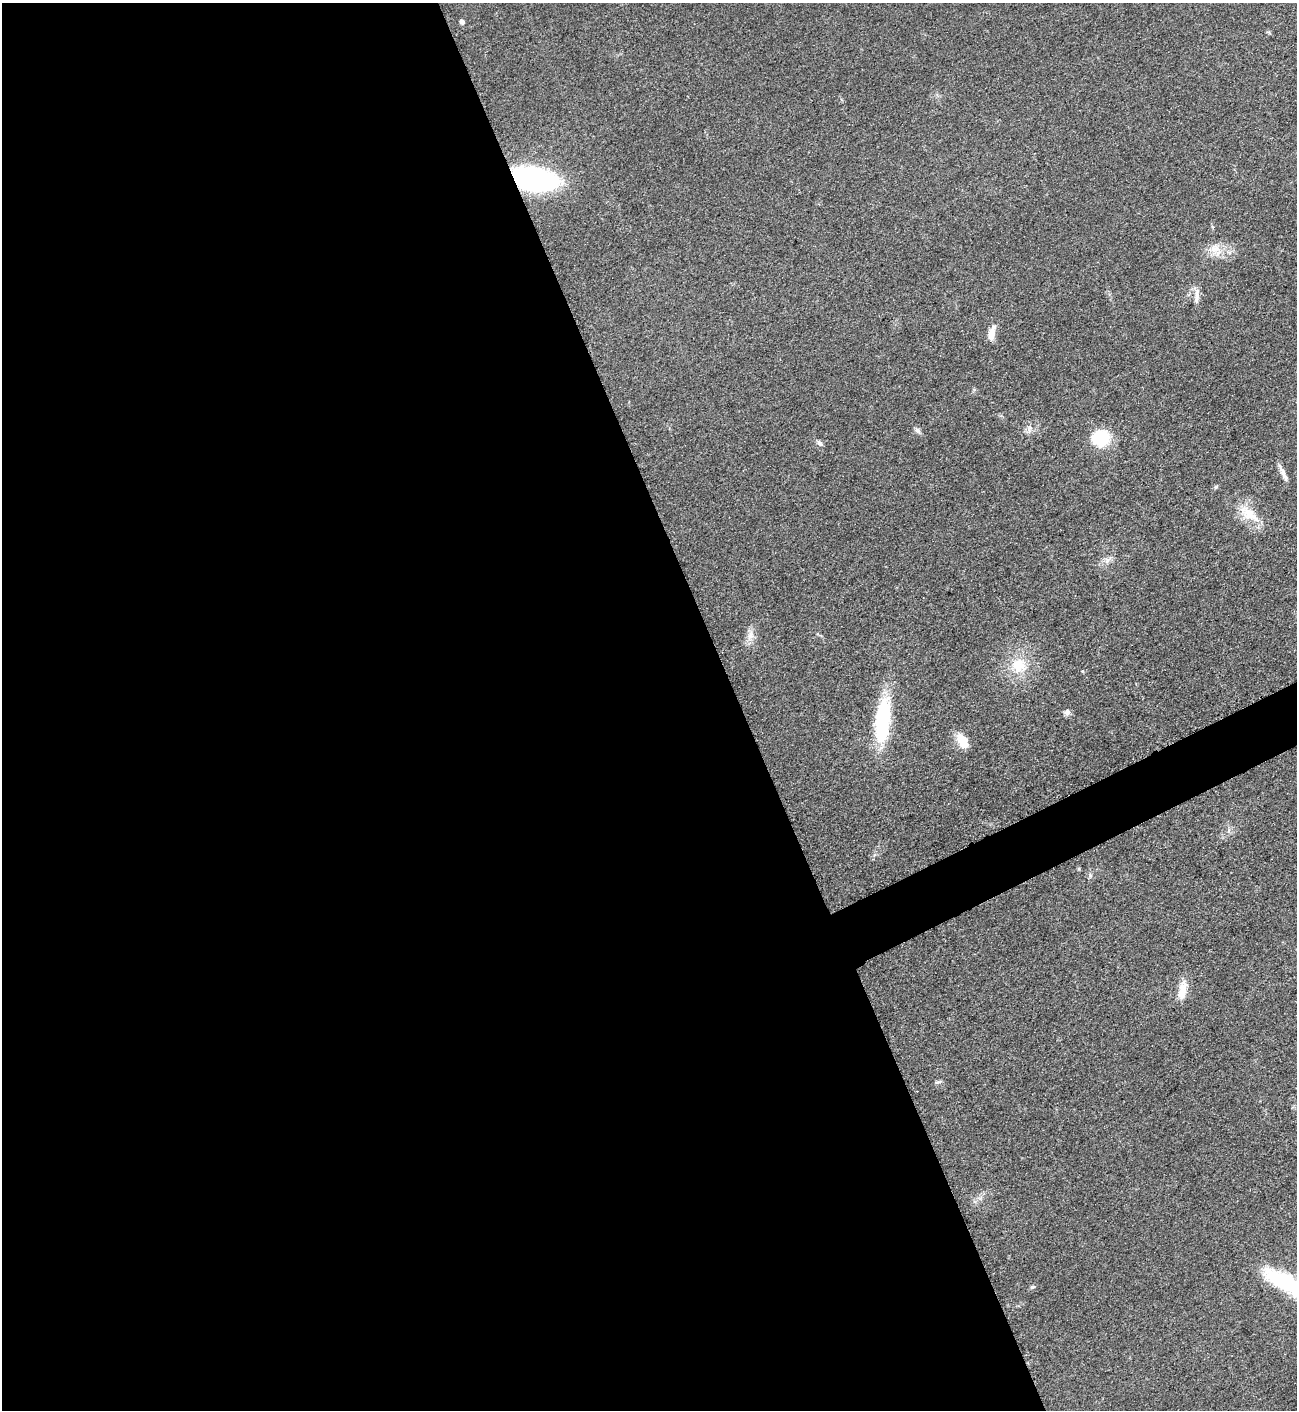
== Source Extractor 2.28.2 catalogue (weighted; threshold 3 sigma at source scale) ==
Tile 9 of 4 x 4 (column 1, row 3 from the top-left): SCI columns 163-1457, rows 1415-2822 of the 5639 x 5648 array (HDU 1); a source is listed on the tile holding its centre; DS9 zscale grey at full resolution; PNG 1299 x 1412 px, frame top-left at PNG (2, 3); no overlay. Shown black and unused: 59% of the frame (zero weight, under 3 of 5 exposures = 1% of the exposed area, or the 3 px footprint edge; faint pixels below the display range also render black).
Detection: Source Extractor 2.28.2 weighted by HDU 2 'WHT'; one run over the whole footprint, this tile lists its part. Background 0.0918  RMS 0.0067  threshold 0.0301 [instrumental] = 3 sigma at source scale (4.5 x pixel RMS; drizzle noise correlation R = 1.50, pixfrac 1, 0.05/0.05 arcsec/px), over >= 5 px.
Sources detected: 22; all 22 listed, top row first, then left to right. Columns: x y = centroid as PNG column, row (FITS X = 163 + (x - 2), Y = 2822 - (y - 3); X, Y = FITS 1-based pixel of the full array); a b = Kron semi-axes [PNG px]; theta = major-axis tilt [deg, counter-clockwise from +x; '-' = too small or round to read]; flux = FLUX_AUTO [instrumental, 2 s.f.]
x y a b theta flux
462 21 5 4 - 2.3
533 179 29 15 -9 160
1215 249 15 11 29 7.8
1197 296 20 6 84 4.1
992 333 19 7 75 6.5
917 430 9 6 -40 1.9
1101 438 15 14 - 31
819 443 8 5 -40 1.7
1283 473 22 5 -64 4
1216 487 6 5 - 1
1249 514 31 13 -39 16
1107 560 7 4 72 1.8
750 636 8 8 - 3.5
1019 665 22 21 - 19
1067 712 9 7 27 2.6
882 720 53 16 85 52
962 741 18 10 -59 11
1090 875 6 6 - 1.3
1182 990 25 10 80 9.2
938 1082 10 3 10 1.1
1280 1280 50 22 -31 45
1033 1287 7 4 15 0.97
Overlapping masked pixels (flux is a lower limit): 1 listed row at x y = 533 179